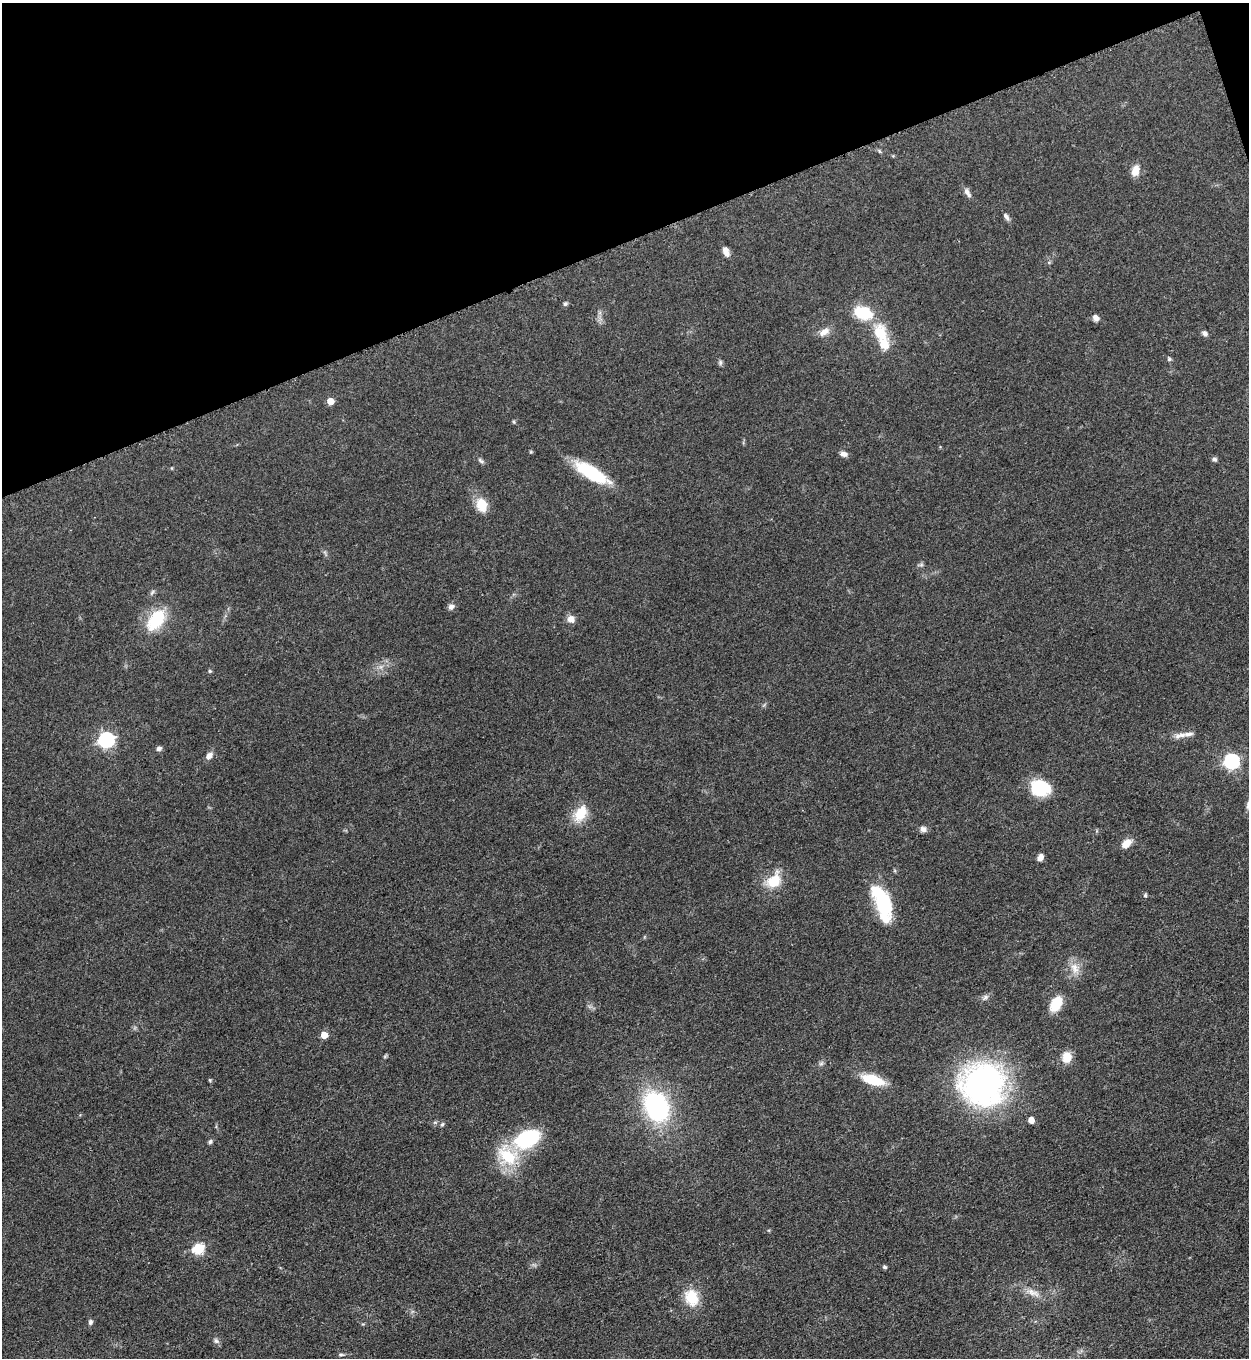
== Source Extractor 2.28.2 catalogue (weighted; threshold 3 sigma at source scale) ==
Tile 3 of 4 x 4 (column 3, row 1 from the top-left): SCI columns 2778-4024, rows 4078-5433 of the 5428 x 5440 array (HDU 1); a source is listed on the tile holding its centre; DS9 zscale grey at full resolution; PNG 1251 x 1360 px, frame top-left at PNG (2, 3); no overlay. Shown black and unused: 18% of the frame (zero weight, under 3 of 5 exposures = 1% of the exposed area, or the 3 px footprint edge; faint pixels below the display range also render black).
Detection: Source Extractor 2.28.2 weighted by HDU 2 'WHT'; one run over the whole footprint, this tile lists its part. Background 0.0619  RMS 0.0057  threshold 0.0258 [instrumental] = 3 sigma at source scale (4.5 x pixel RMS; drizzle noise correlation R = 1.50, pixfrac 1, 0.05/0.05 arcsec/px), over >= 5 px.
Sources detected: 62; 3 inside a brighter listed object's ellipse — not listed separately; the other 59 listed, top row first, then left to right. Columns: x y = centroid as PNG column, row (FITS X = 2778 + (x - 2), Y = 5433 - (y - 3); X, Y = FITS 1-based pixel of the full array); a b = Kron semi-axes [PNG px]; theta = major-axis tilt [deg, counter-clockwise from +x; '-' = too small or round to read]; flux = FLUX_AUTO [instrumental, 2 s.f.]
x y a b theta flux
879 151 6 4 -71 0.71
1135 171 14 9 71 5.5
967 193 15 6 -59 2.5
1006 216 11 5 -58 1.9
726 252 10 6 -66 3.7
565 304 6 5 - 1.1
863 313 14 9 -17 30
1096 318 9 7 -46 2.5
824 332 17 8 32 4.1
880 333 21 15 -73 16
1205 333 8 6 -34 1.8
1169 359 6 5 - 1
720 362 7 5 90 1.1
330 401 5 5 - 7.3
513 422 5 4 - 0.76
843 454 8 6 -12 2.5
1214 459 6 6 - 1.4
481 461 11 4 -36 1.3
592 473 38 12 -31 35
482 505 14 11 -75 12
921 565 7 4 18 0.99
451 607 9 7 29 2.1
156 619 29 16 55 25
571 619 9 8 - 3.8
210 671 5 4 - 0.73
1188 734 17 6 8 3.8
106 740 7 6 - 140
159 748 6 5 - 1.8
209 756 9 6 45 3.3
1231 761 7 7 - 120
1040 788 20 16 -12 24
580 813 24 14 59 12
923 829 7 6 - 2.7
1126 843 13 8 40 5.5
1040 857 8 6 64 3
774 881 23 16 52 14
1145 895 5 5 - 0.83
882 900 36 15 -63 37
1075 968 18 11 -68 6.5
985 997 10 5 39 1.9
1056 1004 15 10 61 15
324 1035 5 5 - 8.5
385 1056 6 4 19 0.75
1067 1057 10 8 90 9.8
210 1080 5 4 - 0.6
872 1080 27 10 -16 16
983 1084 42 39 16 170
656 1106 28 21 -63 80
1031 1120 5 4 - 5.6
442 1124 6 5 - 0.93
527 1138 34 20 25 40
210 1142 6 5 - 1.2
198 1249 6 6 - 39
884 1267 5 4 - 1.1
1033 1293 21 8 -23 5.7
691 1297 17 14 -70 16
90 1322 6 5 - 1.6
216 1341 8 7 - 1.7
341 1355 7 4 -8 0.96